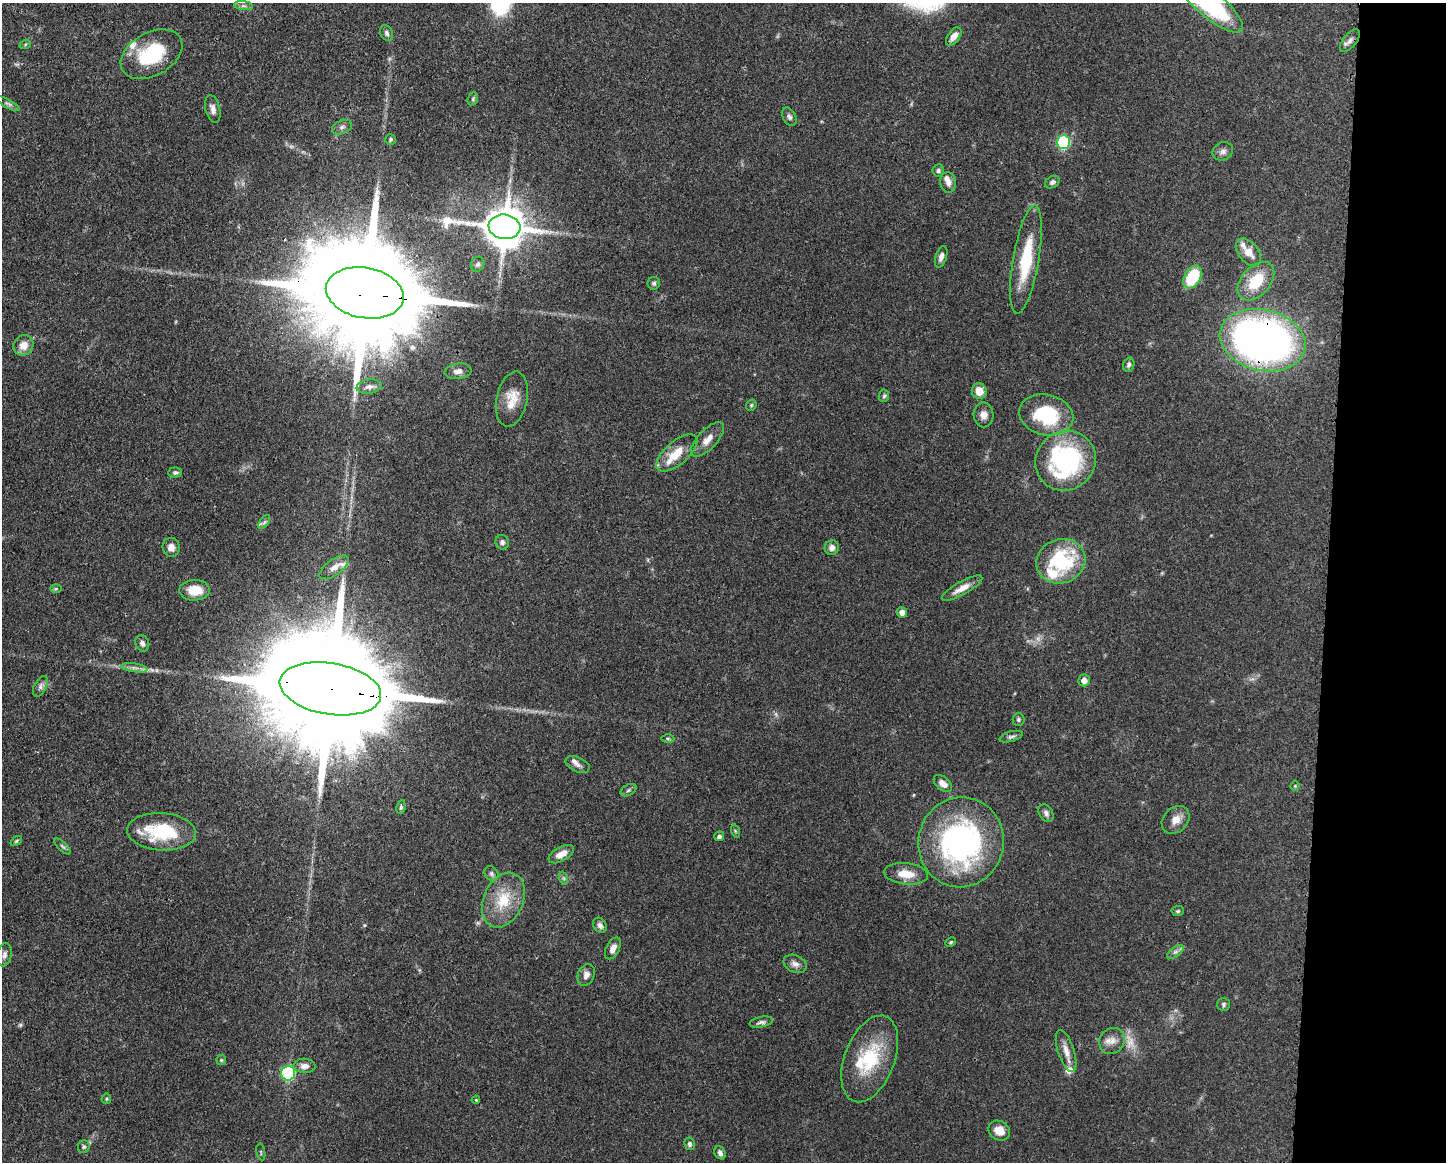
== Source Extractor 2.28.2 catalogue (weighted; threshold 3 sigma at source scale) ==
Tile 9 of 3 x 4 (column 3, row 3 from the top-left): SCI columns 3005-4448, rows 1164-2323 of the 4676 x 4645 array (HDU 1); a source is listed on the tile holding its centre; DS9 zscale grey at full resolution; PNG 1448 x 1164 px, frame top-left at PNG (2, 3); each listed source drawn as its Kron ellipse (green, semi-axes under 4 px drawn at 4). Shown black and unused: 8% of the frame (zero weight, under 3 of 4 exposures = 1% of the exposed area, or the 3 px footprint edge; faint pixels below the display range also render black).
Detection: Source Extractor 2.28.2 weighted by HDU 2 'WHT'; one run over the whole footprint, this tile lists its part. Background 0.0544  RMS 0.0032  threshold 0.0145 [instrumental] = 3 sigma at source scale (4.5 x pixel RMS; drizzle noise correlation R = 1.50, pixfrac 1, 0.05/0.05 arcsec/px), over >= 5 px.
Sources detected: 116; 5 too faint to see at this stretch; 1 inside a brighter object's white glare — neither listed nor drawn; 9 inside a brighter listed object's ellipse — not listed separately; the other 101 listed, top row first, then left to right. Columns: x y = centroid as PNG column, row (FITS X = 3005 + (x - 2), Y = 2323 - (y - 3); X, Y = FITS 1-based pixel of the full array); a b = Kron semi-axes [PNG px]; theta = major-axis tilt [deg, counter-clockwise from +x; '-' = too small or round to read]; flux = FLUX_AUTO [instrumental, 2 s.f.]
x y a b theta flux
1209 3 43 13 -40 41
243 6 9 4 -8 0.86
387 33 8 6 -66 0.86
954 36 10 6 54 2.6
1350 41 13 6 52 1.5
25 45 6 4 21 0.42
152 54 33 21 29 21
473 99 7 5 70 0.5
8 104 13 4 -29 0.83
213 109 14 7 -76 1.7
789 117 10 6 -62 0.96
342 127 10 6 23 1.2
391 139 5 5 - 0.5
1063 142 7 6 - 33
1223 151 10 9 - 1.4
938 170 6 6 - 0.77
948 182 10 8 -85 1.8
1052 182 8 5 32 0.96
504 227 16 12 -7 1100
1249 252 16 9 -52 3.9
941 257 11 5 72 1.5
1026 260 55 13 80 17
478 264 8 6 61 0.88
1193 277 12 8 59 16
1256 281 22 14 49 11
654 283 6 6 - 0.7
365 293 39 25 -11 12000
1263 340 43 30 -13 180
23 345 10 9 - 3.6
1129 365 7 5 71 0.72
458 371 13 7 7 2
369 387 12 7 7 1.6
979 391 8 7 - 4.1
884 396 6 5 - 0.58
512 399 28 15 78 6.3
751 405 6 5 - 0.45
984 415 12 10 -87 2.2
1046 415 27 20 -13 21
708 439 22 9 47 3.1
677 453 25 11 41 6.5
1066 461 31 29 41 51
175 472 7 5 5 0.65
264 522 8 4 53 0.71
502 542 7 6 - 1
171 547 9 8 - 1.9
832 548 7 7 - 1.6
1061 561 25 22 22 24
334 567 17 7 36 2.5
962 588 23 6 29 3.1
56 589 6 4 0 0.38
194 590 15 10 1 6.7
902 612 5 5 - 2
142 643 8 7 - 1.3
135 668 13 4 -9 1.3
1084 680 6 5 - 2
40 686 11 6 63 1.3
330 689 51 25 -9 16000
1018 719 6 6 - 0.62
1011 737 12 5 16 0.93
668 738 6 4 -1 0.49
577 765 13 7 -24 1.5
943 783 10 6 -41 2.6
1295 786 4 4 - 0.3
628 790 8 5 28 0.73
401 807 7 4 81 0.59
1046 813 9 6 -59 1.2
1176 820 15 12 46 3.2
735 831 6 4 -71 0.43
161 832 34 18 -3 20
719 836 5 4 - 0.91
16 841 6 4 37 0.45
961 842 45 42 77 76
63 846 10 4 -44 0.72
561 854 14 7 29 3.3
491 874 8 6 -54 0.88
906 874 22 10 -6 5.5
563 878 7 4 -70 0.56
503 900 28 19 66 11
1178 911 6 5 - 0.48
600 925 8 6 -54 1.4
951 942 6 4 28 0.42
613 948 12 6 62 2.3
1175 952 9 5 35 1
4 955 12 7 79 1.4
795 964 12 8 -24 1.8
586 975 11 8 65 1.9
1223 1004 6 6 - 0.66
761 1022 12 5 11 1
1112 1041 13 12 - 2.9
1066 1051 22 8 -72 3
870 1059 45 25 69 20
221 1060 5 5 - 0.42
304 1066 11 7 -3 1.9
288 1073 7 7 - 29
106 1099 5 4 - 0.44
476 1100 4 3 - 0.29
999 1131 11 9 -32 4
690 1144 6 5 - 0.86
84 1147 6 6 - 0.62
261 1152 9 2 -79 0.36
720 1153 7 5 -61 1.1
Overlapping masked pixels (flux is a lower limit): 3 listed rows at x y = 365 293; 1263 340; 330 689
Isophote crosses this tile's border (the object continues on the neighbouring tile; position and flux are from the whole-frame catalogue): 1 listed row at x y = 1209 3